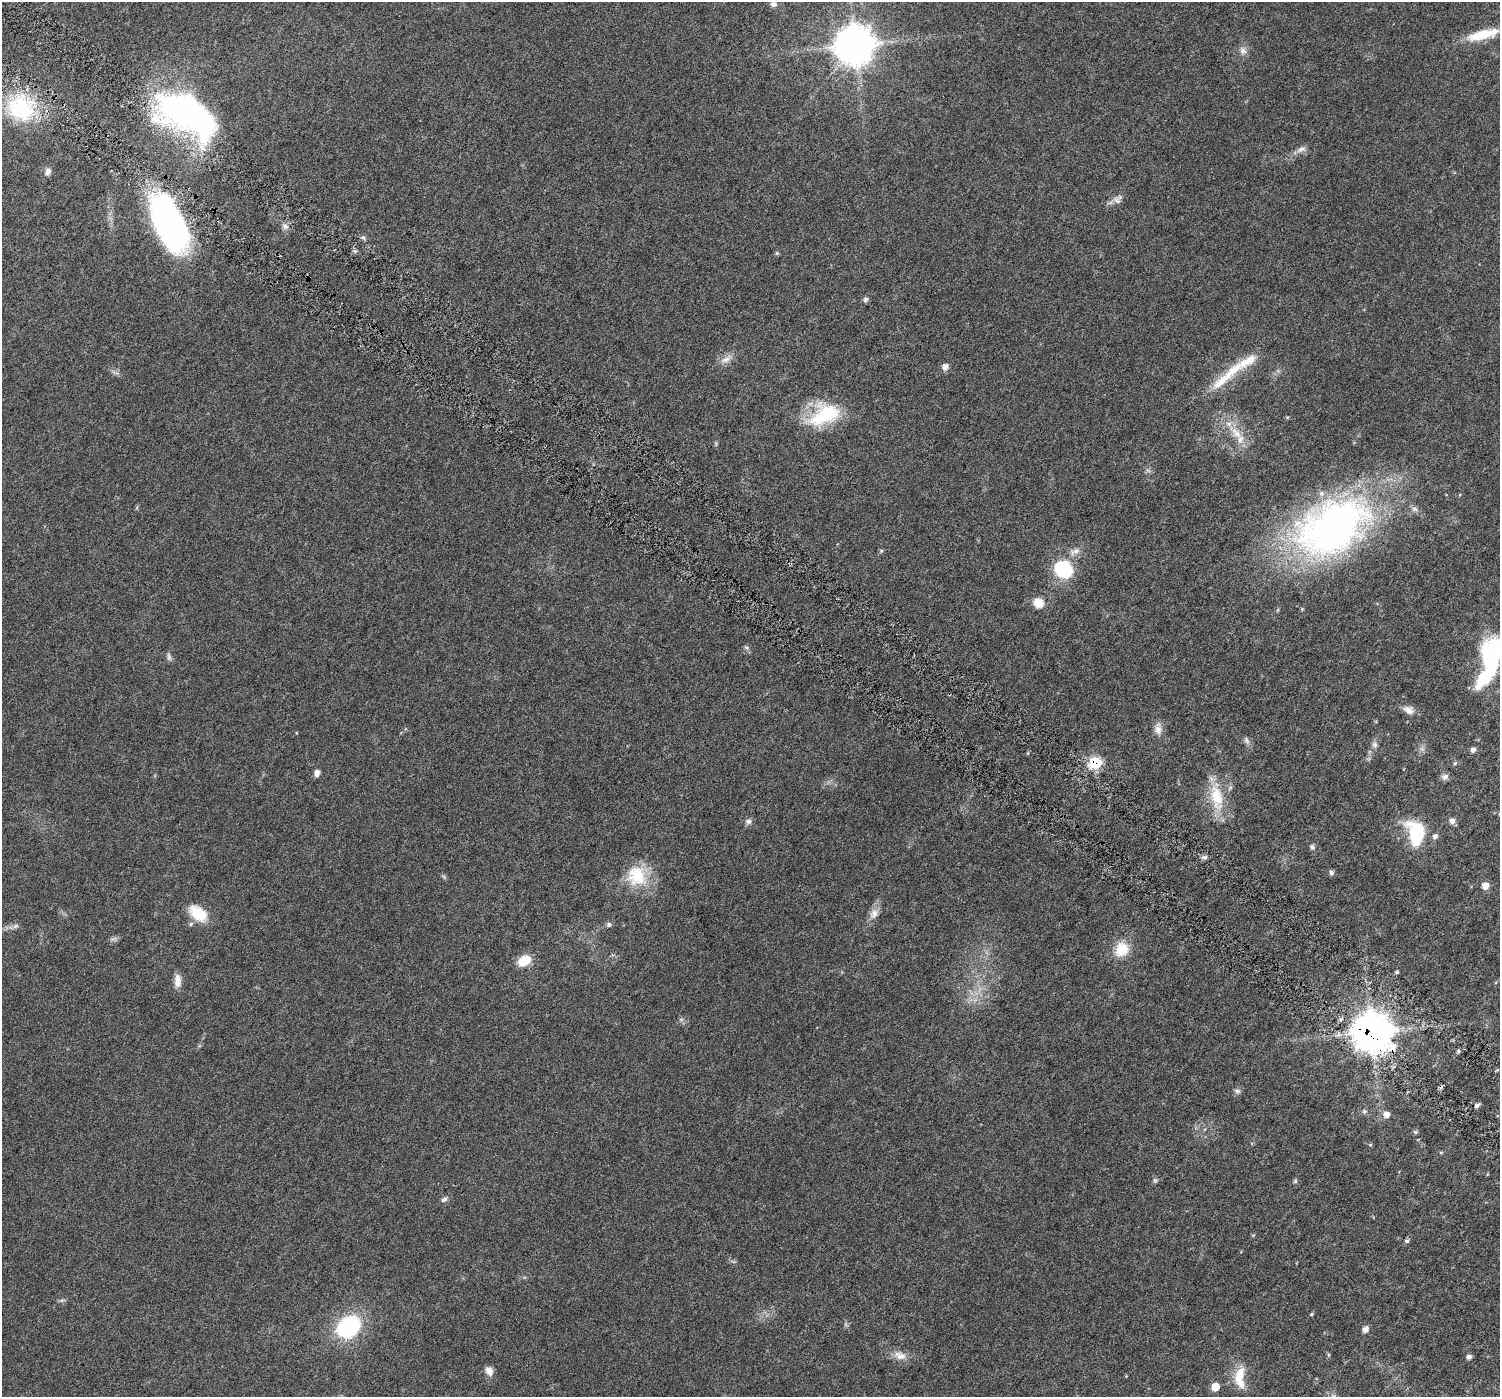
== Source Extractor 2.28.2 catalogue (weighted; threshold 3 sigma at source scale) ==
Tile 11 of 4 x 4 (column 3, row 3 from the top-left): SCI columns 3019-4516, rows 1714-3108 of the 6108 x 6152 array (HDU 1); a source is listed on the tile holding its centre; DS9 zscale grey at full resolution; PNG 1502 x 1399 px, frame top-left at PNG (2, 2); no overlay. Shown black and unused: <1% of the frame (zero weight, under 5 of 10 exposures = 4% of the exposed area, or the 3 px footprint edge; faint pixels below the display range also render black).
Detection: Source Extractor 2.28.2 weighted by HDU 2 'WHT'; one run over the whole footprint, this tile lists its part. Background 0.0241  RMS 0.002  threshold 0.00802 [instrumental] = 3 sigma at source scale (4.09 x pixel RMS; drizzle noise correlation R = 1.36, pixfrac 0.8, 0.0396/0.0396 arcsec/px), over >= 5 px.
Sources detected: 91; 2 inside a brighter object's white glare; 1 cosmic-ray / hot-pixel residue — not listed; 6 inside a brighter listed object's ellipse — not listed separately; the other 82 listed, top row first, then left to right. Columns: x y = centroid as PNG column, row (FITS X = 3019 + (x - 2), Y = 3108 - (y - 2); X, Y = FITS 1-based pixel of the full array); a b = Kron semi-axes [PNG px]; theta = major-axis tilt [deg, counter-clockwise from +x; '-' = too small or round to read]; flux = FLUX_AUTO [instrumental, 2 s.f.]
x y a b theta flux
773 4 9 8 - 0.79
1482 35 38 10 14 5.6
855 45 11 11 - 530
1243 51 12 9 -68 0.98
20 109 41 33 -29 15
188 115 66 32 -28 60
1301 149 14 7 20 0.96
48 172 10 7 64 0.76
1117 200 13 8 -40 0.91
173 225 62 32 -57 47
285 226 9 7 -43 0.76
363 237 6 5 - 0.37
777 253 5 5 - 0.26
865 299 7 6 - 0.45
726 359 19 8 27 1.4
945 367 7 6 - 1.1
1232 371 44 12 41 5.7
825 415 41 24 24 11
1287 417 5 4 - 0.17
1237 434 16 11 -26 2.5
716 444 7 4 -72 0.25
1148 471 7 4 -19 0.37
1332 527 94 60 28 78
881 551 5 5 - 0.27
1075 551 17 8 18 1.3
1063 569 24 21 -36 8.9
1038 603 11 10 - 2.7
746 647 6 4 -18 0.3
1491 656 29 22 -72 16
169 657 11 5 -82 0.52
1408 710 15 10 -24 1.3
1158 730 13 11 -70 1.3
1246 740 11 6 -61 0.6
1374 745 10 7 -78 0.71
1422 749 7 4 -19 0.4
1473 750 5 5 - 0.78
1095 763 6 6 - 20
1455 763 5 5 - 0.28
317 773 8 6 77 0.87
1445 777 8 7 - 0.79
1216 797 38 16 -78 6.6
748 821 9 8 - 0.67
1452 821 6 6 - 0.92
1416 833 20 13 -78 14
1435 836 7 6 - 0.61
1312 847 7 6 - 0.45
1205 857 8 4 -1 0.43
1331 873 6 5 - 0.62
637 876 29 26 -56 7.3
444 877 7 4 -19 0.26
1485 886 6 5 - 1.8
198 913 25 15 -37 4.8
874 914 16 11 68 1.5
609 924 7 6 - 0.43
15 926 9 6 27 0.54
114 939 10 3 21 0.39
1122 949 16 14 60 4.7
524 961 14 10 33 3.6
1397 972 5 4 - 0.28
177 981 16 8 -89 1.6
1371 1032 11 11 - 590
1458 1051 5 4 - 0.3
1237 1091 9 6 -9 0.53
1477 1105 6 5 - 0.57
1364 1112 7 6 - 0.46
1386 1114 7 7 - 1.2
1415 1132 5 5 - 0.39
1370 1145 5 4 - 0.22
1155 1180 7 5 -68 0.37
1295 1181 6 5 - 0.28
444 1199 9 6 27 0.56
1407 1241 5 5 - 0.39
62 1300 7 4 18 0.32
1311 1314 5 4 - 0.22
348 1327 22 17 39 18
1365 1329 7 5 53 1.1
900 1355 18 11 -15 1.8
1329 1355 7 3 -71 0.21
1469 1357 6 5 - 0.63
489 1371 12 9 -61 1.1
1239 1376 26 12 75 3.6
1215 1387 5 5 - 3.4
Overlapping masked pixels (flux is a lower limit): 3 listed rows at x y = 173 225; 1095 763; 1371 1032
Isophote crosses this tile's border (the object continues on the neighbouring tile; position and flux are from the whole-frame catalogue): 2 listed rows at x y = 773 4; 1491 656